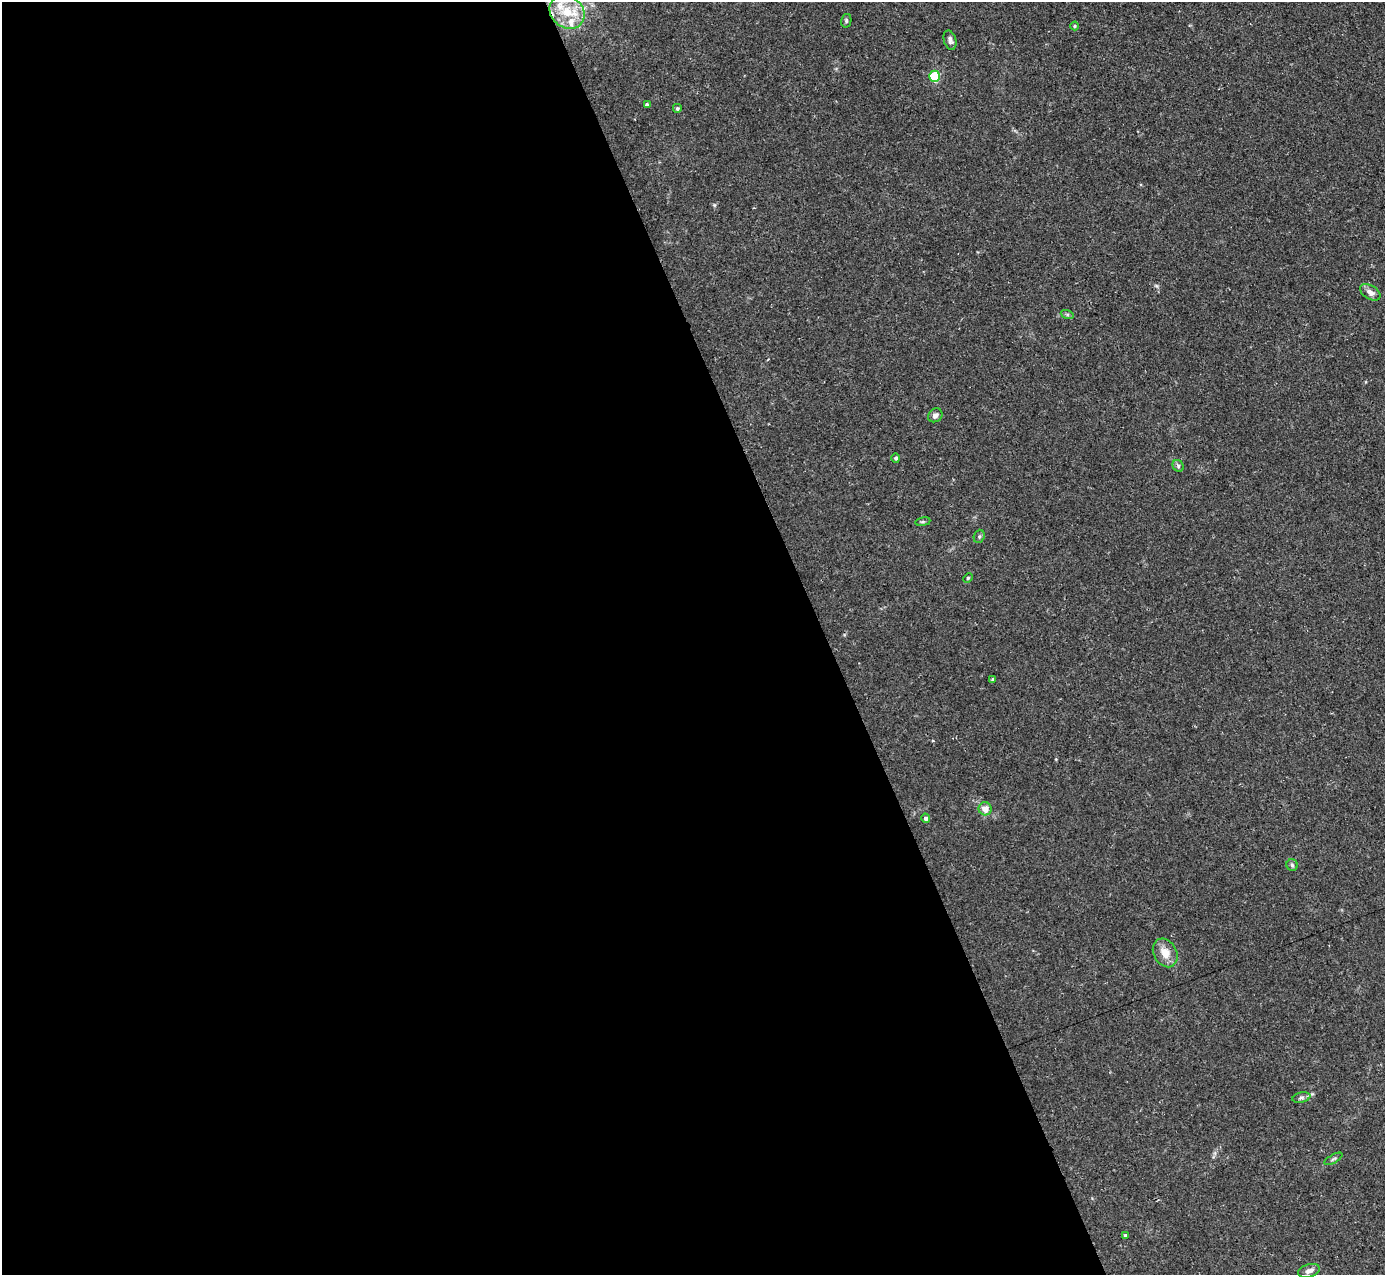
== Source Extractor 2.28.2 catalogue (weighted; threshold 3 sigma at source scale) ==
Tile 9 of 4 x 4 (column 1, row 3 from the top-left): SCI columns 1-1383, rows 1419-2691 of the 5533 x 5515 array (HDU 1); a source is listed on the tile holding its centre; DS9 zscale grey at full resolution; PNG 1387 x 1277 px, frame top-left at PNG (2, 2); each listed source drawn as its Kron ellipse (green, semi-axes under 4 px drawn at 4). Shown black and unused: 60% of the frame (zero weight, under 2 of 3 exposures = <1% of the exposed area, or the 3 px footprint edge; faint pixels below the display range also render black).
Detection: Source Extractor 2.28.2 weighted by HDU 2 'WHT'; one run over the whole footprint, this tile lists its part. Background 0.0666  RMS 0.0051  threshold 0.0229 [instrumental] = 3 sigma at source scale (4.5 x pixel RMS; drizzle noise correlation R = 1.50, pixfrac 1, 0.05/0.05 arcsec/px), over >= 5 px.
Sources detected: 27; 3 inside a brighter listed object's ellipse — not listed separately; the other 24 listed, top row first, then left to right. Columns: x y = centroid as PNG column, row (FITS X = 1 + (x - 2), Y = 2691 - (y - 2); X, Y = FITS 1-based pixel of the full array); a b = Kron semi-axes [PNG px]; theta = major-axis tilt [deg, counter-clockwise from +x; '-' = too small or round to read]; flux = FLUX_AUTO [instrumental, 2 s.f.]
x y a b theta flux
567 12 18 15 -37 15
846 21 7 5 78 0.9
1075 26 4 4 - 0.55
950 40 10 6 -74 1.9
934 76 5 5 - 34
647 105 4 3 - 1.9
677 108 5 5 - 0.81
1370 292 11 6 -32 2.8
1067 314 6 4 -19 0.82
935 415 7 6 - 2.1
896 458 4 4 - 1.1
1178 466 6 5 - 0.86
923 522 8 4 8 0.76
979 536 7 5 70 0.95
968 578 5 4 - 0.58
992 680 4 4 - 0.66
985 809 6 6 - 4.6
926 818 5 4 - 1.4
1292 865 6 5 - 0.98
1165 953 15 11 -62 6.7
1301 1098 9 5 12 1.3
1333 1159 10 3 29 0.89
1125 1235 3 3 - 0.86
1309 1271 11 6 17 2.5
Isophote crosses this tile's border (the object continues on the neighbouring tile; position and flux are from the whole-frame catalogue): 1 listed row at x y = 567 12